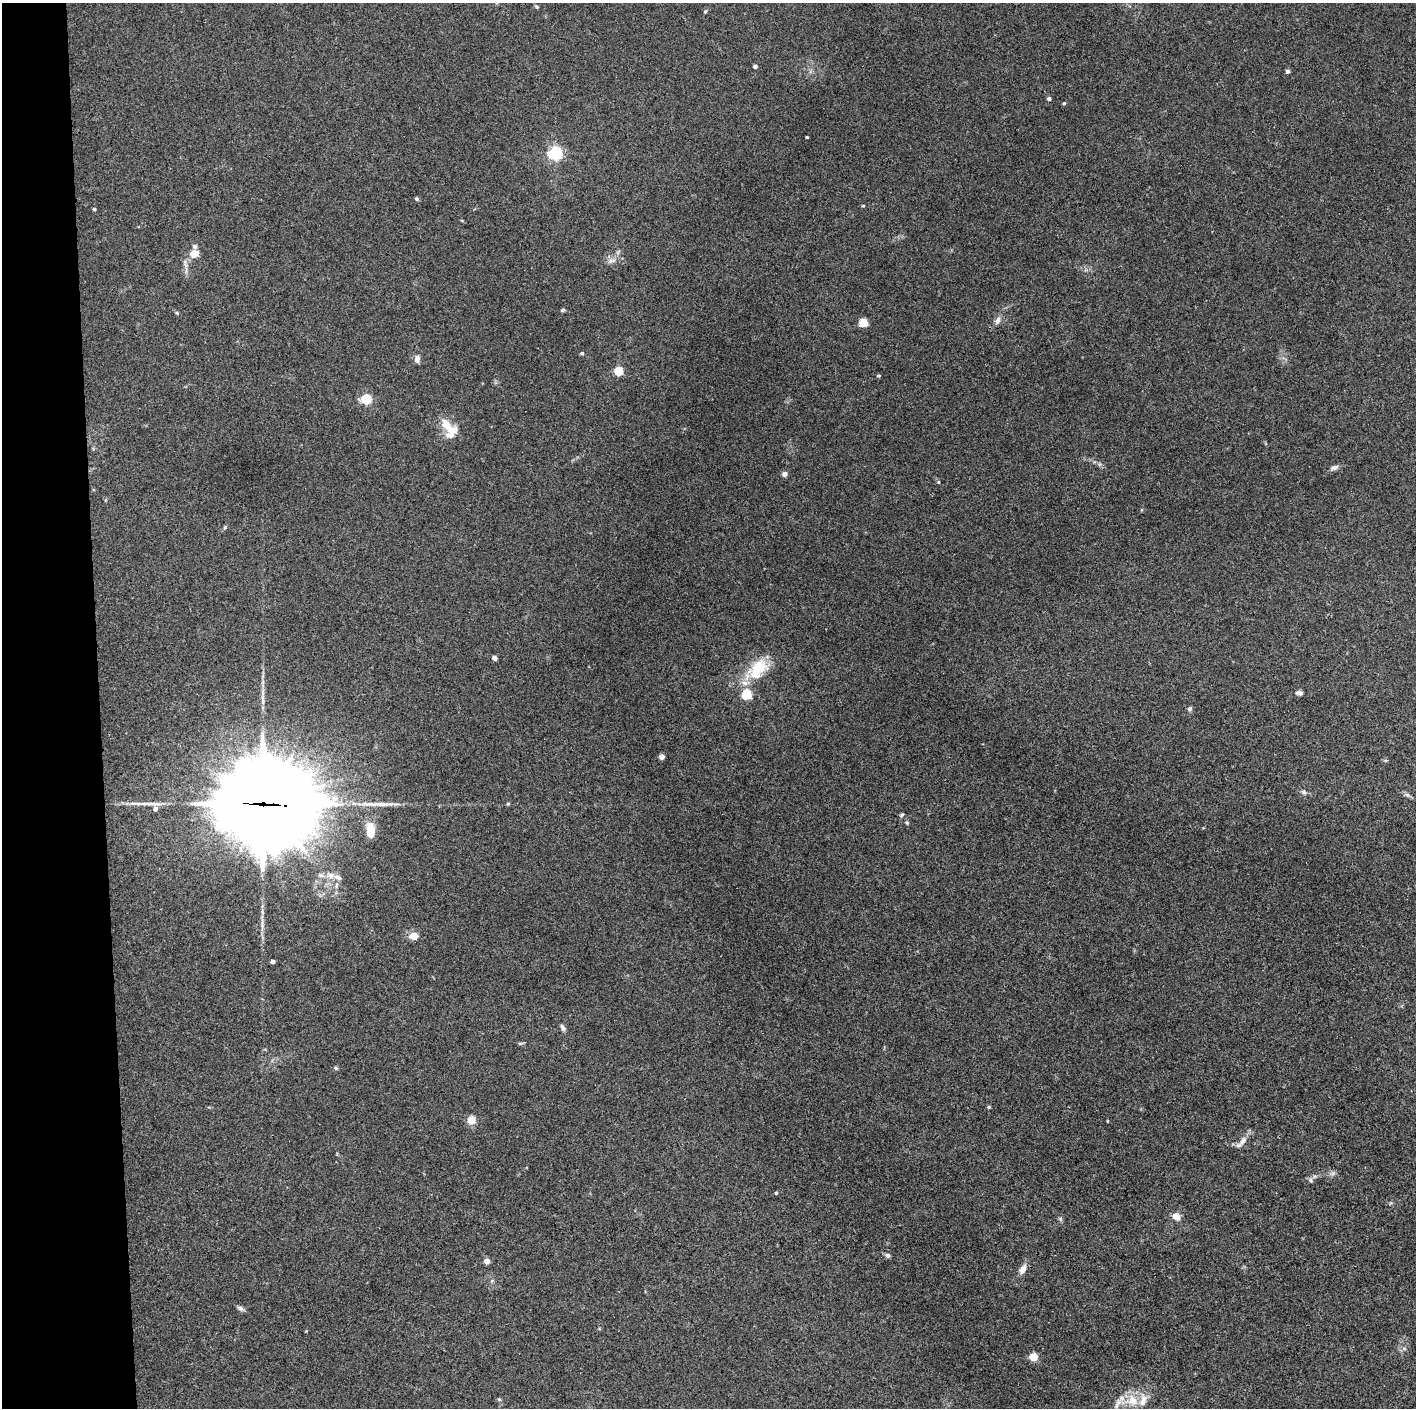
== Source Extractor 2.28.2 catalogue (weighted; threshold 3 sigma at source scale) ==
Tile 4 of 3 x 3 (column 1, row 2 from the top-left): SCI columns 2-1415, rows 1407-2812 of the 4244 x 4221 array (HDU 1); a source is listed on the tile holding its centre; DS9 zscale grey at full resolution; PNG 1418 x 1410 px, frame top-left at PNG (2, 3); no overlay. Shown black and unused: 7% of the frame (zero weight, under 3 of 4 exposures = <1% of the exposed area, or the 3 px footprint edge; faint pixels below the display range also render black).
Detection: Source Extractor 2.28.2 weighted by HDU 2 'WHT'; one run over the whole footprint, this tile lists its part. Background 0.0329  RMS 0.0045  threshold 0.0204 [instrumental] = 3 sigma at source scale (4.5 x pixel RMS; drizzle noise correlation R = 1.50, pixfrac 1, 0.05/0.05 arcsec/px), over >= 5 px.
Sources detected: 66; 4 inside a brighter listed object's ellipse — not listed separately; the other 62 listed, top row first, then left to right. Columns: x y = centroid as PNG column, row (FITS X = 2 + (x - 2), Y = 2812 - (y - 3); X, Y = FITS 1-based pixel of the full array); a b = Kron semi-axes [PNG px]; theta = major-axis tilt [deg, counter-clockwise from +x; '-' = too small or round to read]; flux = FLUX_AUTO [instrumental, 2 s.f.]
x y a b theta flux
537 7 5 4 - 0.58
705 11 5 3 - 0.41
755 66 4 4 - 1.6
1288 71 4 4 - 1.3
1049 98 4 4 - 1
1064 103 4 4 - 0.57
807 137 3 2 - 0.48
555 153 5 5 - 87
416 199 5 4 - 0.66
863 206 4 3 - 0.41
94 209 4 3 - 0.59
195 246 6 6 - 0.95
194 254 5 4 - 15
611 261 12 5 14 2
562 310 6 4 27 0.63
177 313 5 4 - 0.51
997 321 11 6 57 1.9
863 322 7 7 - 5.8
582 353 4 4 - 0.59
417 359 9 6 82 2.1
618 371 5 5 - 21
878 376 5 3 - 0.48
366 399 5 5 - 35
451 432 21 14 72 6.8
1334 467 12 6 18 1.5
784 474 5 4 - 2.3
938 482 5 3 - 0.4
225 527 6 5 - 0.67
494 658 4 4 - 1.8
758 669 32 19 48 16
1299 693 9 5 -6 1.3
746 695 5 5 - 32
1190 709 6 6 - 0.96
661 757 4 4 - 2.5
1304 792 6 5 - 0.86
263 804 40 33 -10 5900
372 804 40 5 -5 6
508 804 5 4 - 0.51
155 809 6 5 - 1.8
902 815 6 4 23 0.64
907 823 6 4 -71 0.57
370 830 17 9 -89 7.6
331 875 10 8 -3 2.5
414 936 10 8 15 3.8
272 962 4 4 - 2
563 1028 8 5 -58 1.3
520 1043 6 4 0 0.62
336 1068 5 4 - 0.54
989 1107 5 4 - 0.53
471 1120 5 4 - 15
1243 1141 13 8 49 2.9
1311 1180 7 4 -72 0.83
776 1193 4 4 - 0.5
1176 1216 5 5 - 7.7
887 1255 6 6 - 1.2
487 1261 4 4 - 5.2
1022 1269 13 7 61 2.8
241 1308 9 6 -32 1.2
1033 1357 5 5 - 15
499 1399 5 4 - 0.63
1132 1400 14 12 -2 7.7
1118 1404 18 6 60 3.3
Overlapping masked pixels (flux is a lower limit): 1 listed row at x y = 263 804